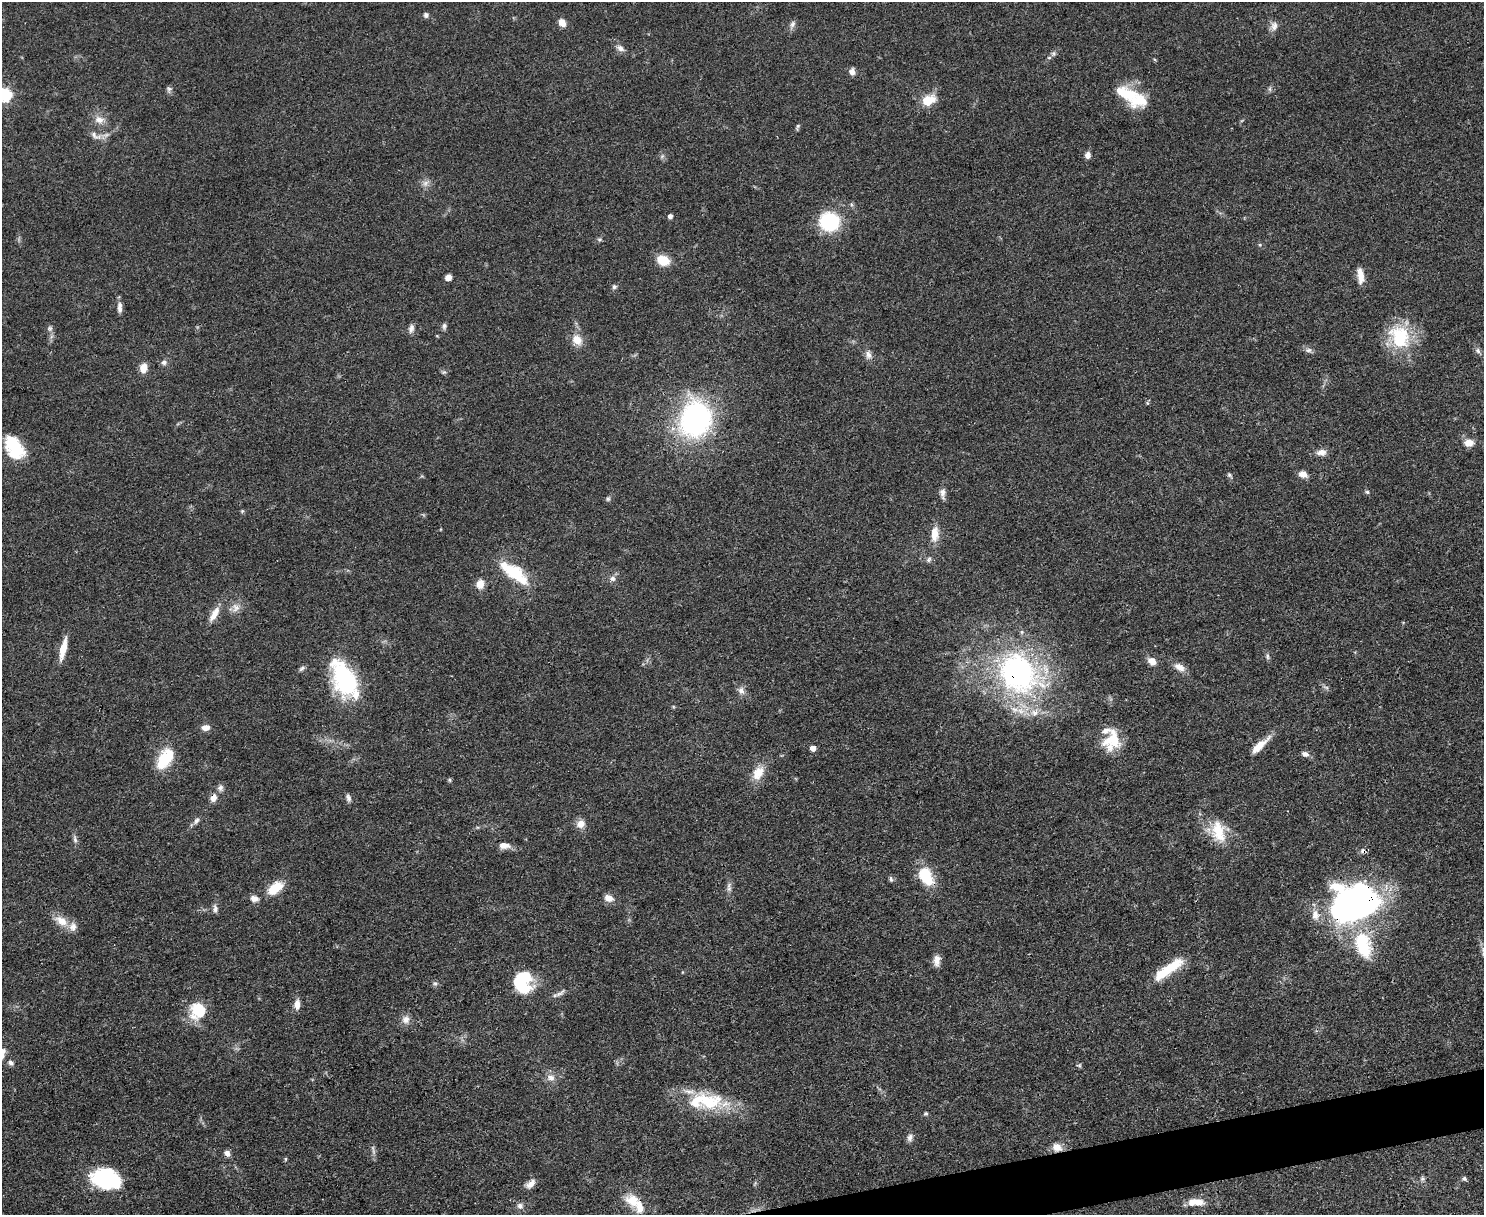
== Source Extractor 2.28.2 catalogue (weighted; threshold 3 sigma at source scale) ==
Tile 5 of 3 x 4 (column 2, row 2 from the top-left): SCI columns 1618-3099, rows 2425-3637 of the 4832 x 4849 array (HDU 1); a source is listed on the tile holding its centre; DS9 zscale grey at full resolution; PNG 1486 x 1217 px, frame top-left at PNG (2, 2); no overlay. Shown black and unused: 2% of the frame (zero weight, under 3 of 4 exposures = <1% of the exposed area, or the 3 px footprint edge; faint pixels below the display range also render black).
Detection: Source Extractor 2.28.2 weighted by HDU 2 'WHT'; one run over the whole footprint, this tile lists its part. Background 0.0514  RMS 0.0049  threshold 0.022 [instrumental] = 3 sigma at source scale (4.5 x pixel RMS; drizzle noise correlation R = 1.50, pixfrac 1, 0.05/0.05 arcsec/px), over >= 5 px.
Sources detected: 133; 1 too faint to see at this stretch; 3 inside a brighter object's white glare — not listed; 16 inside a brighter listed object's ellipse — not listed separately; the other 113 listed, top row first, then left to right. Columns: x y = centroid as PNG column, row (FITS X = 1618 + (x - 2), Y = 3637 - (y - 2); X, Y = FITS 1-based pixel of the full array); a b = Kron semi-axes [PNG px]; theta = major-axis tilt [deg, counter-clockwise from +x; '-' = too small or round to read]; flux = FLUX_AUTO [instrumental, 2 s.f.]
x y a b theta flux
426 15 6 6 - 1.3
562 23 9 7 -59 3.9
792 24 10 7 67 1.8
1274 26 13 9 84 2.8
620 48 11 7 -36 2.3
1053 53 7 6 - 1.2
852 72 7 6 - 2.7
169 89 9 6 72 1.2
1270 89 7 4 -72 0.81
1129 94 34 16 -22 19
5 95 6 6 - 72
928 100 7 5 22 25
99 120 13 9 -12 4
798 126 8 4 76 0.84
94 135 16 8 -36 3.2
1088 155 8 7 - 2.3
425 183 10 6 51 2.1
670 216 4 4 - 2.1
829 222 13 13 - 47
599 239 8 4 -1 0.85
1260 245 5 3 - 0.55
663 260 12 9 -14 12
1361 276 18 7 -83 5.2
448 277 6 5 - 3.6
614 287 7 6 - 1
120 307 15 6 -90 2.8
444 326 9 5 77 1.3
50 328 7 7 - 1.3
411 328 12 7 75 2.1
1400 337 34 27 -62 26
577 340 14 11 -53 6.1
1308 350 9 6 -8 1.6
1478 351 8 6 -73 1.5
868 355 12 8 -72 2.6
164 362 8 7 - 1.6
143 368 10 8 79 5.3
444 372 6 4 41 0.83
695 419 33 28 73 100
1469 443 11 8 3 4.7
15 447 28 15 -54 19
1321 452 13 8 4 3.3
1303 474 10 7 -13 3.6
1229 475 6 5 - 0.98
1367 492 5 4 - 0.84
942 493 16 7 -85 2.5
608 499 6 5 - 0.93
242 511 5 5 - 0.6
935 534 19 10 86 6.8
929 559 8 6 49 1.3
515 573 24 16 -32 17
613 579 8 7 - 1.9
480 584 8 7 - 6.2
236 608 13 10 -89 3.6
214 614 21 8 60 5.6
63 649 24 6 77 8.6
1267 656 9 5 -83 1.1
1152 661 8 7 - 4.6
1179 667 16 9 -31 4.2
302 668 10 5 35 1.2
1018 673 55 46 -55 120
344 679 38 21 -67 55
741 691 11 8 -69 2.5
206 727 10 7 6 3.3
1114 740 26 14 -76 13
1259 746 27 7 43 7.3
813 748 5 5 - 3.8
1305 754 10 7 -18 2.1
165 758 26 15 57 17
758 773 20 13 60 8
450 780 5 4 - 0.84
220 788 8 7 - 1.8
213 798 10 8 75 3.3
348 798 10 5 -78 1.6
196 821 10 6 57 1.6
580 824 11 10 - 4
1218 832 30 17 -77 14
75 839 11 5 -72 1.5
504 845 12 7 -4 4.3
1363 851 9 6 -31 1.5
926 876 21 13 -61 17
891 879 8 4 -76 0.98
275 888 18 11 38 11
729 889 8 6 -90 1.6
608 898 9 7 -24 4.1
254 899 10 7 -13 2.9
1356 901 43 28 19 220
215 909 11 6 -87 1.8
61 921 20 11 -33 6.9
1363 945 37 20 -73 26
937 960 13 8 82 4
1171 967 31 11 35 16
435 983 6 5 - 1
524 988 22 15 -5 12
560 993 16 5 31 2.1
297 1004 11 7 86 3.7
198 1010 17 15 65 18
406 1020 11 11 - 3.3
11 1063 7 6 - 1.4
1079 1065 6 4 -19 0.74
551 1077 12 9 -19 3.2
709 1103 25 18 2 20
926 1113 5 5 - 0.83
910 1137 10 7 88 2
1057 1147 12 10 -27 4.3
227 1153 7 6 - 2.4
285 1159 5 3 - 0.53
1464 1178 7 5 -24 1.1
106 1179 32 21 -13 35
1423 1179 6 6 - 1.1
530 1184 14 8 42 3.4
633 1200 20 15 -32 9.9
1198 1202 16 9 -14 5.7
520 1206 9 8 - 2.1
Overlapping masked pixels (flux is a lower limit): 6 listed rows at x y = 1018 673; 213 798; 1363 851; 926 876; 1356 901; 1057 1147
Isophote crosses this tile's border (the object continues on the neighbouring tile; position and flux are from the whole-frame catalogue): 1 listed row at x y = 5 95